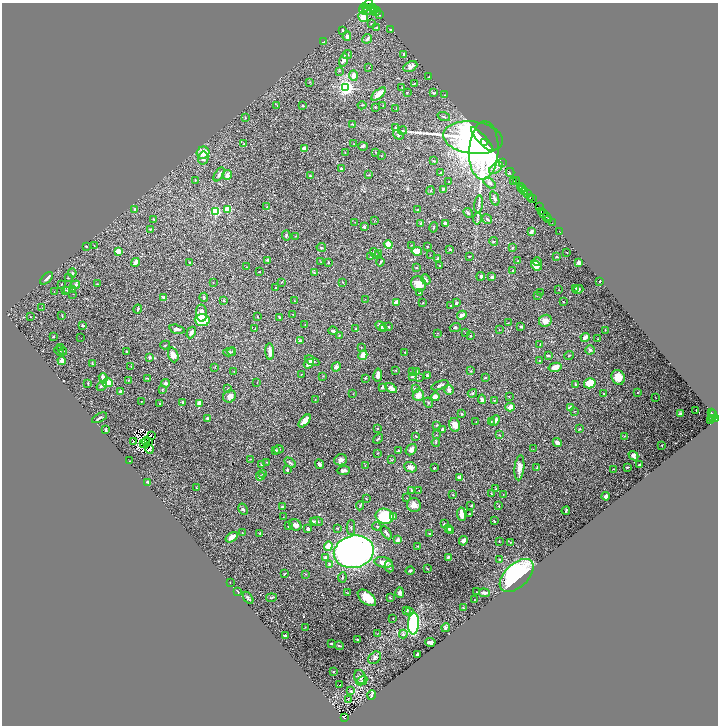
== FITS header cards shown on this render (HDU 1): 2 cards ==
NAXIS1  =                 1432
NAXIS2  =                 1447

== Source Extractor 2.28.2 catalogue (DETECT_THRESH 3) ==
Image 1432 x 1447 px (HDU 1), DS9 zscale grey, zoomed out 1/2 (1 PNG px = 2 x 2 image px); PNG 720 x 728 px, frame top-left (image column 1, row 1446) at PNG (2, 3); each listed source drawn as its Kron ellipse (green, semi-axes under 4 px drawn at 4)
Background 0.88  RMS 0.011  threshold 0.0343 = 3 sigma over >= 5 px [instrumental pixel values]
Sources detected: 524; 75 cannot appear on this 1/2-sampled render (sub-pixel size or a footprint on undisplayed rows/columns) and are neither listed nor drawn; the other 449 listed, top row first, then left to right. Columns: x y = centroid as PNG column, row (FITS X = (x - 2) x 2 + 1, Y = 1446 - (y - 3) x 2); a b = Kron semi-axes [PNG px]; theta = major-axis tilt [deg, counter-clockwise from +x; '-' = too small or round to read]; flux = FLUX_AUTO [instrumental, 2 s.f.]
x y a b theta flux
369 4 5 3 - 9800
372 8 4 2 - 3900
363 9 5 3 - 3100
366 9 3 2 - 3400
374 9 4 2 - 4900
369 10 7 2 22 3800
375 11 5 2 - 7600
379 15 2 2 - 350
363 17 5 4 - 16
371 24 2 2 - 1.1
377 28 2 2 - 7.1
343 30 4 3 - 2.7
391 30 3 2 - 1.4
347 36 4 4 - 6.4
367 39 5 3 - 4.5
323 42 4 2 - 2.2
404 54 3 2 - 3.6
347 55 5 3 - 3.1
343 60 7 4 75 7.2
410 67 7 5 27 8.5
369 68 2 1 - 0.79
339 71 3 2 - 1.2
354 75 5 4 - 12
428 77 2 1 - 1
310 82 3 2 - 1.2
414 84 3 2 - 1.2
402 87 2 1 - 0.7
346 88 3 3 - 980
407 92 3 2 - 1.6
433 93 3 3 - 2.3
379 94 9 3 41 20
445 95 2 2 - 0.69
277 105 3 2 - 1
362 105 4 2 - 1.5
302 106 2 2 - 1.6
383 106 2 2 - 0.91
375 107 2 2 - 2
396 109 3 2 - 1.3
444 117 6 3 -20 3.1
245 118 3 2 - 0.91
353 124 3 3 - 2.3
396 128 4 3 - 4.8
402 131 5 4 - 2.6
398 135 6 3 -36 2.9
473 138 30 16 -7 850
482 139 16 3 -47 1900
484 142 3 3 - 1100
244 144 4 3 - 2.8
354 144 3 2 - 0.88
363 146 4 4 - 2.7
304 148 3 3 - 12
484 150 29 14 87 800
376 152 3 2 - 1.1
203 153 6 6 - 21
345 153 2 2 - 0.75
381 156 2 1 - 0.7
203 158 7 5 79 8.1
433 161 2 2 - 2.1
502 163 2 1 - 40
341 168 4 3 - 2.1
496 168 8 4 37 8
510 172 4 2 - 78
441 173 2 2 - 2.1
219 174 8 3 59 4.7
227 175 5 4 - 7.1
369 175 3 2 - 1.1
310 176 3 2 - 2.5
195 180 2 2 - 1.2
516 180 2 2 - 690
449 182 2 2 - 0.61
514 182 2 1 - 1.1
490 183 7 4 -38 5.9
520 187 2 2 - 680
522 188 3 1 - 470
443 189 4 3 - 3.3
522 190 3 1 - 1300
430 191 4 3 - 1.8
525 192 2 2 - 890
528 194 4 2 - 510
495 198 7 3 -70 4
530 198 2 2 - 280
532 199 2 1 - 640
479 204 9 3 84 4.9
267 207 2 2 - 1.3
539 207 3 2 - 22
135 209 3 2 - 4.2
228 209 2 2 - 58
418 210 3 2 - 1.1
216 212 3 3 - 190
541 212 2 1 - 120
468 213 5 3 - 3
543 214 2 2 - 51
546 216 2 2 - 1200
154 219 4 2 - 1.5
477 219 6 3 81 3
487 219 5 3 - 4.1
549 219 3 2 - 280
374 221 3 2 - 1.2
355 222 2 1 - 0.56
446 223 3 3 - 7.9
552 223 2 1 - 39
421 224 4 3 - 2.7
364 227 3 2 - 4.3
434 227 5 2 - 1.2
150 229 3 2 - 1.6
531 231 3 3 - 6.5
559 231 3 1 - 18
286 236 5 3 - 2.2
296 236 3 2 - 1.2
493 241 4 3 - 3.1
388 244 4 3 - 26
94 245 2 2 - 1
412 245 2 1 - 0.97
86 246 4 2 - 1.5
427 246 2 2 - 0.96
321 247 5 2 - 1.9
512 248 3 3 - 2.2
450 250 3 2 - 2.7
417 251 5 4 - 28
119 252 2 2 - 39
375 253 6 4 -56 3.9
379 253 3 3 - 1.7
567 253 2 1 - 0.83
430 255 2 1 - 0.65
469 256 3 2 - 1.6
371 257 3 2 - 1.5
556 257 3 2 - 1.3
437 258 3 3 - 3.2
268 260 3 3 - 3.2
518 261 2 2 - 1.9
135 262 4 3 - 9.5
190 262 4 2 - 1.5
321 262 3 2 - 0.82
380 262 4 2 - 2.5
537 262 4 3 - 3.2
328 263 3 2 - 0.99
579 263 3 3 - 18
440 265 2 2 - 1.4
536 265 6 4 -41 20
247 267 2 1 - 0.62
416 268 3 3 - 2.1
513 270 2 2 - 1.5
259 271 3 2 - 0.96
72 273 4 3 - 2.5
314 273 4 3 - 2
481 276 4 3 - 3.6
492 277 4 3 - 3.3
47 278 8 3 42 6
68 278 2 2 - 1.3
426 279 6 3 -52 5.4
600 281 2 1 - 1.1
281 282 3 2 - 1.2
213 283 2 2 - 0.65
343 283 3 2 - 1.2
62 284 2 2 - 0.8
97 284 2 2 - 2.3
418 284 8 7 - 27
75 285 5 3 - 7.3
276 288 2 2 - 2
576 288 3 3 - 1.6
578 289 5 3 - 5.8
66 290 3 3 - 1.5
72 290 2 2 - 1.3
559 290 2 1 - 0.64
68 291 3 3 - 1.6
54 292 2 1 - 0.6
540 292 2 1 - 0.7
419 293 3 3 - 2
73 294 2 1 - 0.54
537 295 2 2 - 1.4
164 297 4 2 - 4.1
204 297 4 3 - 2.6
365 299 2 1 - 0.53
223 300 4 3 - 1.9
295 301 4 2 - 1.4
396 302 4 3 - 13
563 302 2 1 - 1.1
423 303 3 2 - 1
456 303 3 2 - 3.4
451 305 2 1 - 1.6
42 308 2 1 - 3.4
138 309 4 2 - 2
202 313 8 5 -85 12
293 314 3 2 - 0.83
462 315 5 3 - 11
62 316 4 2 - 1.7
30 317 2 1 - 0.73
258 317 3 2 - 0.96
280 317 4 2 - 2.7
202 320 7 6 - 91
545 321 6 6 - 19
508 323 2 1 - 0.72
83 325 4 3 - 3.3
305 325 2 1 - 0.61
381 326 6 4 -27 5.1
388 327 3 2 - 1.4
455 327 5 4 - 3.5
521 327 3 2 - 2.9
356 328 3 2 - 1.9
177 329 8 4 -14 7.3
255 329 2 2 - 0.82
384 329 2 2 - 2.6
499 330 3 2 - 0.91
605 330 3 2 - 0.74
333 331 5 3 - 3.7
191 332 6 3 62 5.7
438 333 3 2 - 1.2
466 333 3 2 - 0.88
339 335 3 2 - 0.94
53 336 3 2 - 1.5
470 336 3 2 - 1.2
585 337 5 3 - 14
81 338 2 1 - 2
597 339 2 1 - 0.68
300 341 3 3 - 2.2
540 344 3 2 - 1.1
165 345 5 2 - 2
61 348 3 2 - 1.2
361 348 3 2 - 0.84
590 350 5 4 - 3
59 351 5 2 - 1.7
63 351 4 4 - 2.8
127 352 4 2 - 3.1
229 352 6 3 14 3.1
232 352 4 2 - 2
270 352 8 3 -87 15
405 352 2 2 - 0.95
173 355 7 5 -70 15
363 355 5 4 - 20
548 356 3 2 - 3.2
569 356 5 2 - 1.6
149 358 2 2 - 13
62 361 4 3 - 9.4
312 361 8 3 -26 9.4
539 361 3 2 - 1.8
92 363 4 2 - 1.7
309 364 5 4 - 11
131 366 2 1 - 0.6
215 367 3 2 - 0.85
336 367 5 4 - 5.4
555 367 6 4 14 19
396 370 2 2 - 4.8
416 371 3 2 - 6
471 371 3 2 - 1.1
234 372 2 2 - 0.71
413 372 3 2 - 1.1
302 374 3 2 - 0.91
378 375 6 3 82 10
323 376 2 1 - 0.58
428 376 4 3 - 5.5
412 377 3 3 - 2.2
618 377 7 6 - 19
103 378 5 3 - 11
147 378 3 2 - 1.8
365 378 3 3 - 2.3
419 378 2 2 - 1
485 378 4 2 - 1.9
129 380 2 2 - 1.1
257 382 2 2 - 0.59
88 383 4 2 - 1.5
108 383 5 3 - 28
166 383 4 3 - 4.4
590 383 6 5 - 33
575 384 3 3 - 2.7
440 385 9 3 20 6.8
101 386 5 3 - 4.3
382 387 4 2 - 3.2
391 388 6 4 -33 12
228 389 2 2 - 1.2
415 389 3 3 - 3.2
162 390 3 2 - 1.5
449 390 5 5 - 7
120 391 3 2 - 2.8
638 392 2 1 - 0.91
472 393 5 4 - 3.8
353 394 2 1 - 0.66
604 394 2 2 - 0.82
418 395 6 5 - 15
230 396 6 6 - 11
509 396 2 1 - 0.8
435 397 4 4 - 15
655 398 2 1 - 1.6
482 399 5 4 - 5.9
315 400 4 2 - 1.4
494 400 3 2 - 1.6
141 401 2 1 - 0.68
182 402 2 2 - 3.7
160 403 2 2 - 1.1
428 403 5 3 - 2.5
199 404 2 2 - 43
510 407 4 3 - 15
570 408 3 3 - 11
696 410 2 1 - 220
574 411 3 2 - 0.73
711 413 3 2 - 380
462 414 3 2 - 1.7
680 414 3 2 - 5.6
712 415 5 2 - 490
99 418 8 2 28 3.6
207 418 3 3 - 6.7
712 419 4 2 - 610
715 419 3 2 - 1300
305 421 8 3 48 17
495 421 6 3 49 11
711 421 4 2 - 590
476 422 2 1 - 1.5
491 422 2 2 - 2.1
436 425 4 2 - 1.4
455 425 7 5 -76 19
378 429 3 2 - 1.1
442 429 3 2 - 5.5
579 429 4 3 - 1.4
106 430 3 2 - 3.2
151 435 2 1 - 1
436 435 2 2 - 0.9
499 435 4 2 - 1.2
416 436 3 2 - 1.8
624 436 2 2 - 0.73
378 439 5 2 - 2.5
133 441 2 1 - 1600
146 441 4 1 - 0.84
148 442 2 1 - 0.89
436 442 4 2 - 1.6
557 442 5 3 - 9.7
143 443 2 1 - 0.5
662 445 2 2 - 1.9
150 449 4 2 - 4.3
279 449 5 3 - 3.2
533 449 2 2 - 0.83
276 450 4 3 - 1.7
411 450 6 5 - 10
399 451 3 2 - 6.4
378 453 3 2 - 0.9
633 456 5 4 - 8.8
250 459 2 2 - 1.2
341 460 6 5 - 6.9
391 460 3 3 - 1.2
129 461 2 1 - 0.59
267 462 2 1 - 1
290 463 6 3 -35 3.4
319 464 5 4 - 5
261 465 2 2 - 2.2
365 465 3 2 - 0.86
640 465 3 2 - 3.7
410 467 6 5 - 11
628 467 3 2 - 1.6
434 468 3 3 - 1.7
519 468 12 5 84 17
537 468 3 3 - 2.2
613 469 4 2 - 1.2
287 470 3 2 - 2.7
343 470 6 4 3 7.1
263 474 2 2 - 1.8
260 476 4 3 - 2.6
459 477 4 3 - 5.3
148 482 4 3 - 2.5
196 488 3 2 - 1.2
496 489 3 2 - 1.5
411 490 3 2 - 1.9
419 490 2 1 - 0.69
491 493 3 2 - 1.3
503 494 2 2 - 0.73
453 495 3 2 - 1.3
606 496 4 3 - 6.8
407 498 2 1 - 1.3
366 499 3 2 - 1.2
414 505 7 7 - 13
360 506 4 2 - 2.1
471 506 3 2 - 1.2
499 506 3 2 - 1.3
282 507 4 3 - 2.8
243 509 6 3 -62 4.5
566 511 4 2 - 2.3
461 514 6 3 -82 13
469 514 3 2 - 1.4
385 516 9 7 -13 120
394 516 4 3 - 2.6
284 517 2 1 - 0.61
314 521 4 3 - 2
317 521 6 3 -10 4.1
494 521 3 2 - 1.7
444 524 2 2 - 2.3
295 525 6 5 - 6.9
289 526 3 2 - 1.6
377 526 4 2 - 1.7
351 527 7 3 90 2.9
337 528 3 2 - 1.5
449 528 2 2 - 2.5
308 529 4 3 - 4.1
451 530 4 2 - 13
242 533 2 2 - 1.1
260 533 3 2 - 2.4
386 533 7 3 -60 5
429 533 2 2 - 7.2
232 537 7 4 34 14
398 540 4 3 - 8.5
463 541 5 4 - 7.8
499 541 3 2 - 1.1
511 542 4 2 - 2.1
328 546 5 3 - 29
418 546 2 2 - 1.1
354 552 20 16 13 1500
448 557 3 2 - 3.7
326 558 3 3 - 10
499 559 3 3 - 3.3
384 562 9 5 -10 12
329 564 4 3 - 2.7
389 566 6 3 -75 6.4
427 569 3 2 - 1.3
410 571 4 3 - 3.1
284 574 3 1 - 1.4
306 574 2 2 - 1.2
517 575 20 11 43 280
342 577 5 3 - 2.3
230 583 2 1 - 0.6
238 592 2 1 - 2.3
476 592 3 1 - 0.79
348 593 4 2 - 1.2
400 593 5 4 - 7.3
484 593 5 3 - 6
248 598 7 3 -55 3.5
271 598 5 3 - 2.1
367 598 11 6 -39 35
390 598 3 2 - 1.7
474 600 2 1 - 0.88
463 607 3 2 - 1.4
406 610 2 2 - 5.3
409 611 3 2 - 1.6
393 618 2 2 - 2.1
414 624 11 5 87 290
305 627 2 1 - 0.73
446 628 4 3 - 5.5
377 634 2 1 - 35
403 634 4 3 - 2.5
285 636 3 2 - 2.7
357 639 2 2 - 1.8
430 642 5 3 - 9.3
332 644 3 2 - 2.5
339 646 5 2 - 2.6
417 654 3 2 - 5.4
375 658 7 5 43 7
333 672 2 2 - 3.6
360 677 7 5 -70 7.3
362 681 6 3 29 4.1
340 684 2 1 - 1.1
351 691 2 2 - 2.4
372 695 5 2 - 3.7
348 700 3 1 - 0.68
344 718 3 3 - 110
At the frame edge (FLAGS 8, measured only in part): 1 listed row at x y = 369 4
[75 sub-pixel or undisplayed-footprint detections neither listed nor drawn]